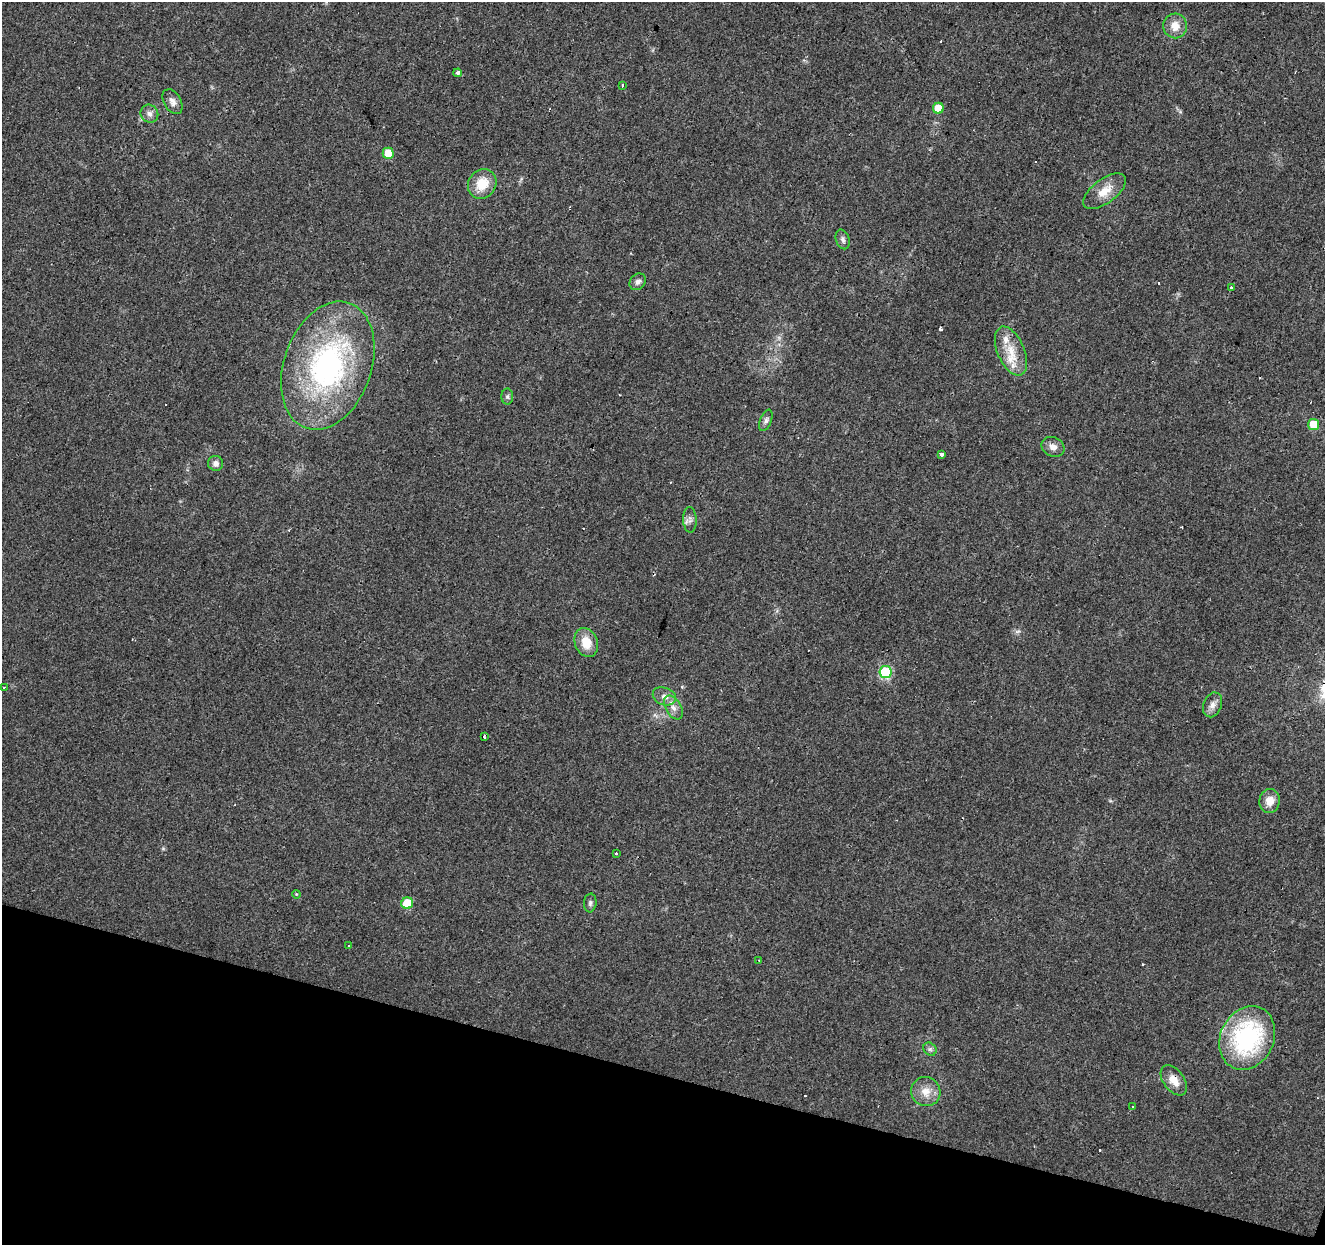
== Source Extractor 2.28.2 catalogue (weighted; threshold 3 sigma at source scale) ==
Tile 15 of 4 x 4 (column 3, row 4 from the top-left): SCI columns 2654-3976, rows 279-1521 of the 5300 x 5466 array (HDU 1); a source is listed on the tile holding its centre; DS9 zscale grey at full resolution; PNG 1327 x 1247 px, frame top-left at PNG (2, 2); each listed source drawn as its Kron ellipse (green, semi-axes under 4 px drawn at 4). Shown black and unused: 14% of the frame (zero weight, under 3 of 4 exposures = <1% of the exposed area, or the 3 px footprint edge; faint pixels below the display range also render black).
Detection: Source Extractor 2.28.2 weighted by HDU 2 'WHT'; one run over the whole footprint, this tile lists its part. Background 0.0156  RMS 0.0032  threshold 0.0144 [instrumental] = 3 sigma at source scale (4.5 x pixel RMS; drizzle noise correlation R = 1.50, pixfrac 1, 0.0396/0.0396 arcsec/px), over >= 5 px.
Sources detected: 57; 15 cosmic-ray / hot-pixel residue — neither listed nor drawn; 2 inside a brighter listed object's ellipse — not listed separately; the other 40 listed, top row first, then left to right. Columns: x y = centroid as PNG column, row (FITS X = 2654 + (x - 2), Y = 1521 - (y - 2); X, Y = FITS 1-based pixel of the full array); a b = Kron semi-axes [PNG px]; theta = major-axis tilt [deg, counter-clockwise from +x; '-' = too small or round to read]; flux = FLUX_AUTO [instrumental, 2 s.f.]
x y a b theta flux
1175 26 12 12 - 3.6
458 73 4 4 - 1.4
622 85 3 3 - 3.8
173 102 13 8 -60 1.8
938 108 5 5 - 5.1
149 114 9 8 - 1.5
388 153 5 5 - 6.8
482 184 15 13 55 6.9
1105 191 25 12 37 5.2
843 239 10 6 -71 1.1
638 282 9 7 42 1.2
1231 287 3 3 - 0.79
1011 351 26 13 -66 6.9
328 366 66 43 71 73
507 397 8 6 -90 0.68
766 420 11 5 68 1
1313 424 5 5 - 6.9
1053 447 12 9 -25 2
942 454 4 3 - 4
216 463 7 7 - 1.5
690 520 13 7 -87 1.3
586 643 15 11 -69 5.8
886 672 6 6 - 30
4 687 3 2 - 0.35
664 696 12 8 -21 2.1
1213 705 13 9 68 2
673 708 13 7 -58 2.1
484 736 3 2 - 0.47
1270 801 12 10 81 3.5
616 853 3 3 - 0.67
296 894 4 3 - 0.27
407 903 6 5 - 10
590 903 9 6 84 0.87
349 946 3 3 - 0.57
759 960 3 2 - 0.21
1247 1038 33 26 64 42
930 1049 7 6 - 0.77
1174 1080 17 10 -54 3.7
926 1092 15 14 - 4.1
1132 1107 3 2 - 0.49
Overlapping masked pixels (flux is a lower limit): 2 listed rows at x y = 328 366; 1174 1080